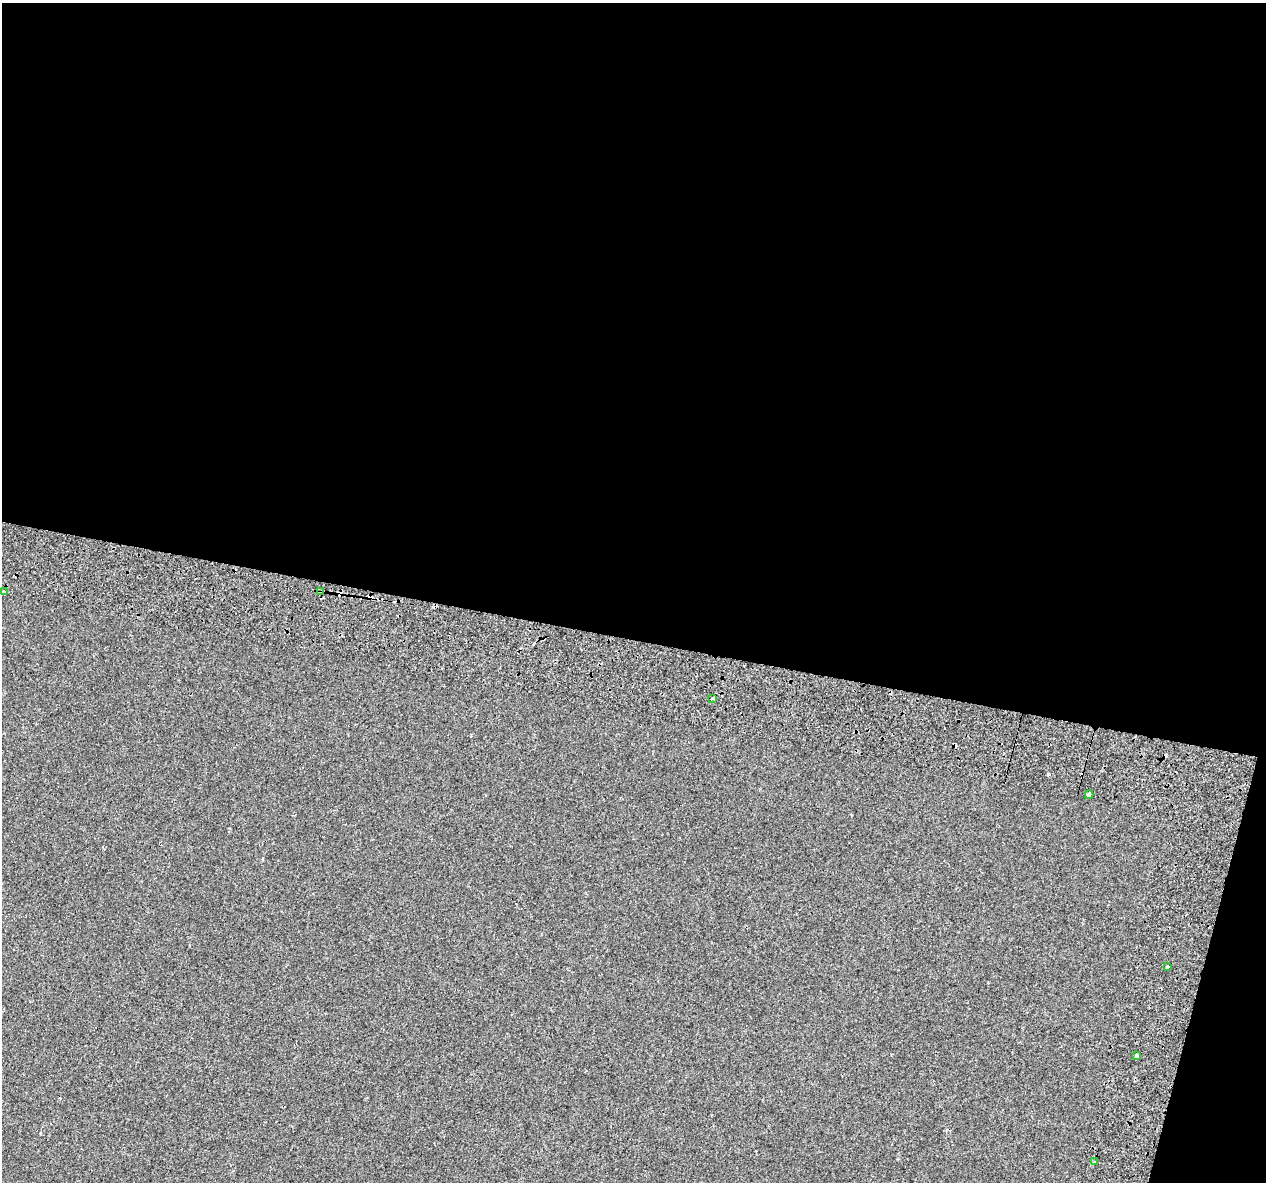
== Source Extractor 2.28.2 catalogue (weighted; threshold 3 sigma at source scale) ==
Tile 4 of 4 x 4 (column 4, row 1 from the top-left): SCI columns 3886-5149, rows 3926-5105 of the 5235 x 5432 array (HDU 1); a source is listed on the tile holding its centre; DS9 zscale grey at full resolution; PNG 1268 x 1184 px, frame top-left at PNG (2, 3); each listed source drawn as its Kron ellipse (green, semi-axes under 4 px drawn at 4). Shown black and unused: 56% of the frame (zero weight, under 2 of 3 exposures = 7% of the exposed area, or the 3 px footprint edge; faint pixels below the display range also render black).
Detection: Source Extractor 2.28.2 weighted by HDU 2 'WHT'; one run over the whole footprint, this tile lists its part. Background -3.38e-04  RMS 0.0045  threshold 0.0203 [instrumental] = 3 sigma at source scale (4.5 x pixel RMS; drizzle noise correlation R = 1.50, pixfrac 1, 0.0396/0.0396 arcsec/px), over >= 5 px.
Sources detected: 13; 6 cosmic-ray / hot-pixel residue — neither listed nor drawn; the other 7 listed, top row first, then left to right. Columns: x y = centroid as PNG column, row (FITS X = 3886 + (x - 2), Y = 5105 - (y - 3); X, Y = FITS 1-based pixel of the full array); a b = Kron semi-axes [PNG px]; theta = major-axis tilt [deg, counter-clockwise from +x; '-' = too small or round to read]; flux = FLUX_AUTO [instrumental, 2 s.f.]
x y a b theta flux
4 592 4 3 - 2.5
320 592 4 3 - 2.2
713 699 4 4 - 1.3
1089 795 4 3 - 8.9
1168 966 3 3 - 0.87
1137 1056 4 3 - 1.4
1094 1162 4 3 - 3.6
Overlapping masked pixels (flux is a lower limit): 1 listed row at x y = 320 592
Isophote crosses this tile's border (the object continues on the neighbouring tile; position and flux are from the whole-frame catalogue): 1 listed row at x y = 4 592